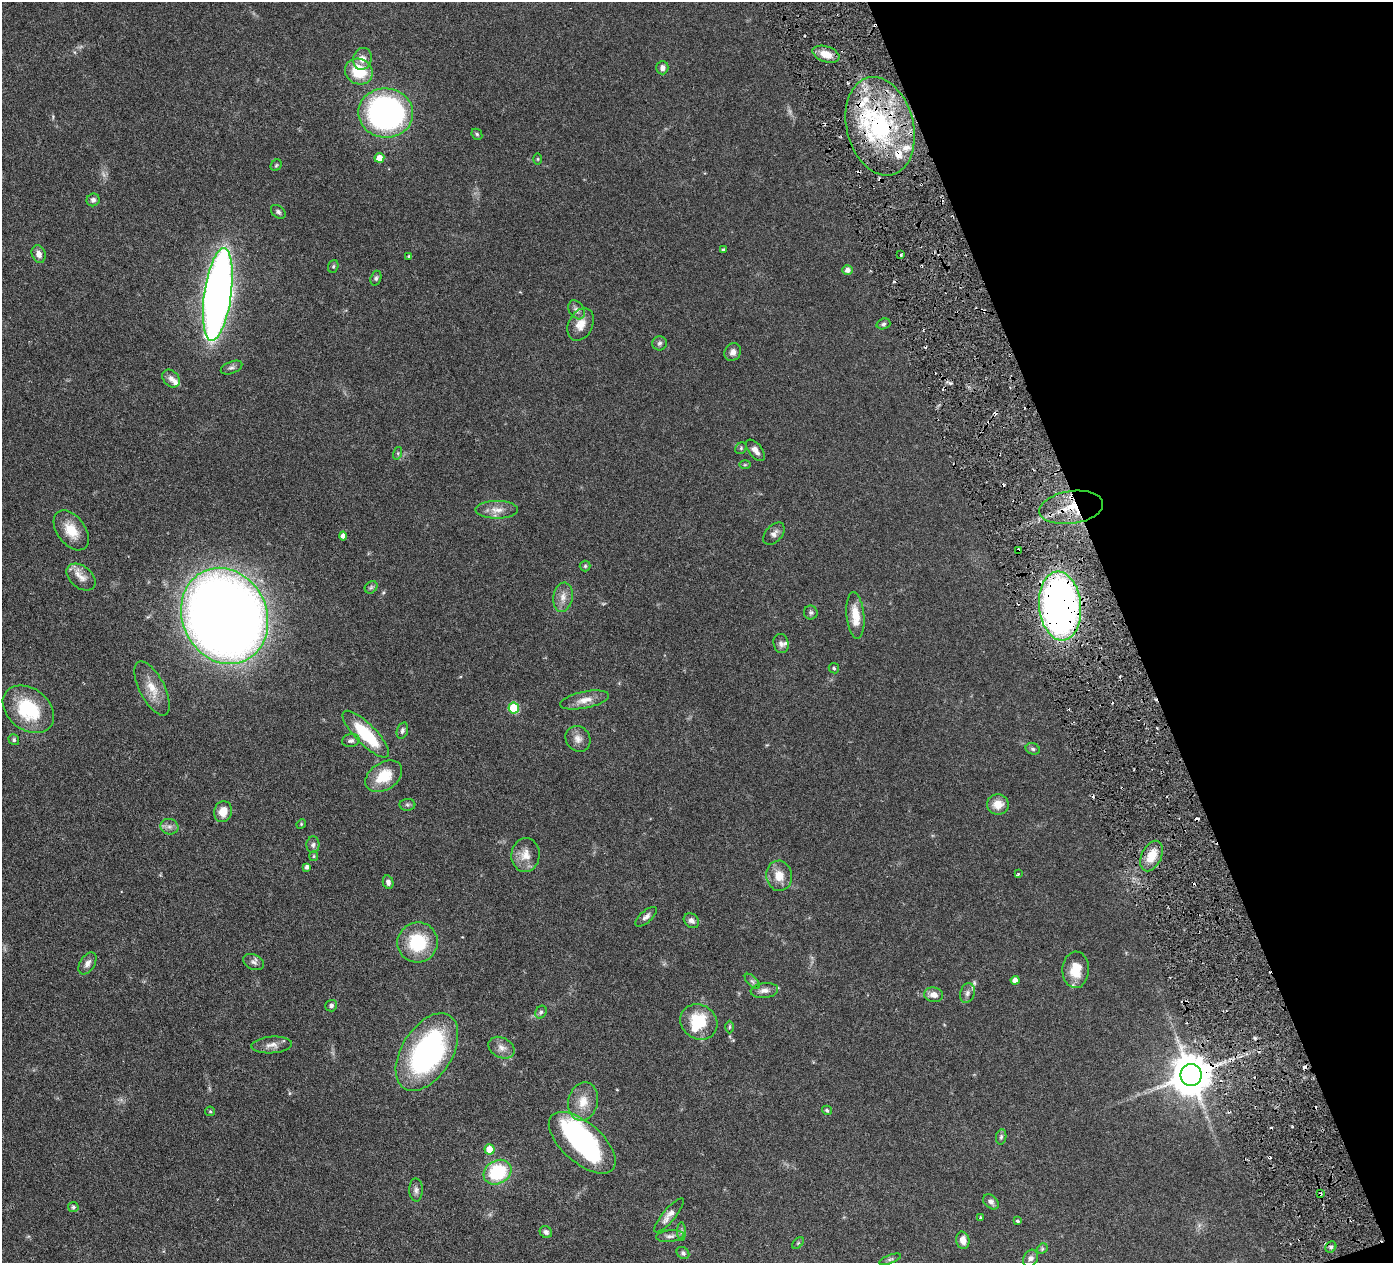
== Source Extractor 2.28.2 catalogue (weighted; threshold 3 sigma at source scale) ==
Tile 12 of 4 x 4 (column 4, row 3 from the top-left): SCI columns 4181-5571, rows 1565-2825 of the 5578 x 5520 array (HDU 1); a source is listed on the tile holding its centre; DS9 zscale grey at full resolution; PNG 1395 x 1265 px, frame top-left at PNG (2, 2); each listed source drawn as its Kron ellipse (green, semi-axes under 4 px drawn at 4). Shown black and unused: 19% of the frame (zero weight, under 3 of 6 exposures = <1% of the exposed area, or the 3 px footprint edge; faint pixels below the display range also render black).
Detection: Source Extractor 2.28.2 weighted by HDU 2 'WHT'; one run over the whole footprint, this tile lists its part. Background 0.0851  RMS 0.0036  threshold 0.0146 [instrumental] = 3 sigma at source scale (4.09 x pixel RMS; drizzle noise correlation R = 1.36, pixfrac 0.8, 0.05/0.05 arcsec/px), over >= 5 px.
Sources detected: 146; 2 too faint to see at this stretch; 1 inside a brighter object's white glare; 17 cosmic-ray / hot-pixel residue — neither listed nor drawn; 12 inside a brighter listed object's ellipse — not listed separately; the other 114 listed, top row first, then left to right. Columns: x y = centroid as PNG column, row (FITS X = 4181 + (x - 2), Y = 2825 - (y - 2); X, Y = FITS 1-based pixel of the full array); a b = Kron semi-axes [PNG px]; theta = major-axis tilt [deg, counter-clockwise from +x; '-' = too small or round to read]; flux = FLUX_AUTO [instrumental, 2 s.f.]
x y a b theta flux
826 54 14 8 -19 4.5
362 59 11 9 73 2.3
662 68 6 6 - 1.4
359 71 14 12 -29 10
386 113 27 24 -5 100
880 126 50 33 -76 49
477 134 6 5 - 0.55
379 158 5 5 - 3.8
538 159 5 4 - 0.32
276 165 6 5 - 0.48
93 200 6 6 - 1.1
278 212 8 6 -40 0.82
723 250 3 3 - 0.5
39 254 9 7 -67 2.1
901 255 3 3 - 0.44
409 256 4 3 - 0.37
333 266 6 5 - 0.51
847 270 5 5 - 1.5
376 278 7 5 71 0.64
218 294 47 13 82 280
576 310 10 7 -57 1.4
581 324 17 12 62 3.8
883 324 7 5 18 0.69
659 343 7 7 - 0.83
733 352 9 8 - 1.6
231 368 11 6 22 0.98
171 379 10 7 -47 1.7
741 448 6 5 - 0.52
755 450 13 6 -51 1.8
398 453 6 4 73 0.46
745 465 6 4 0 0.37
1071 507 32 16 8 12
497 510 21 9 0 3.3
71 530 22 14 -53 6.7
774 534 13 8 48 1.6
343 536 4 4 - 1.8
1018 550 4 3 - 0.63
585 566 5 5 - 0.51
81 577 16 11 -38 3.2
371 587 7 5 45 0.66
563 597 14 9 80 2.7
1060 606 34 21 -84 180
811 612 7 7 - 0.85
855 615 23 9 -85 6
225 616 49 42 -65 470
781 644 10 7 -76 1.3
834 668 5 5 - 0.51
152 688 30 12 -63 5.8
584 700 25 8 11 3.5
514 708 5 5 - 17
28 709 28 20 -39 19
402 730 8 5 73 0.83
366 734 31 10 -45 17
578 739 13 12 - 2.3
14 740 5 5 - 0.61
351 741 9 6 10 0.99
1033 749 7 5 -16 0.66
384 776 20 13 34 9
998 804 11 10 - 3.9
407 805 8 6 -2 0.66
223 812 10 9 - 4.3
301 824 5 4 - 0.38
169 827 9 7 -17 1.4
313 845 8 6 85 1
526 855 17 14 85 4.2
314 856 5 4 - 0.4
1151 856 16 10 64 5.8
307 867 4 4 - 1.1
1018 874 3 3 - 0.43
779 876 15 13 -79 4.7
388 882 7 5 -76 1.1
646 917 13 6 41 1.3
691 921 8 6 -38 1.2
418 942 20 20 - 16
254 962 11 7 -26 1.2
87 963 12 7 57 1.7
1076 970 18 13 88 6.6
1015 980 4 4 - 1.8
752 981 9 5 -45 0.76
764 990 14 7 6 1.7
967 993 10 7 72 1.2
934 995 9 7 -8 2.3
331 1006 6 5 - 0.85
541 1012 7 5 61 0.69
699 1022 19 17 -33 13
729 1027 6 4 89 0.42
272 1045 20 8 4 2.4
501 1048 14 10 -27 2.3
427 1052 43 25 58 69
1191 1075 11 10 - 1100
583 1102 19 14 77 5.4
827 1110 5 4 - 0.53
210 1111 5 4 - 0.39
1001 1137 8 5 79 0.7
582 1143 41 20 -41 50
490 1149 5 5 - 5.3
497 1172 14 11 29 19
416 1190 11 7 -89 1.2
1320 1194 4 3 - 0.78
991 1202 9 6 -39 1.2
73 1207 5 5 - 0.75
669 1215 21 6 50 2.5
981 1217 3 3 - 0.49
1017 1221 3 3 - 0.69
546 1232 6 5 - 0.91
681 1232 9 4 -90 0.73
670 1236 14 6 6 1.4
963 1240 9 6 -78 2.3
798 1243 7 4 44 0.47
1331 1247 6 5 - 0.71
1042 1249 6 4 47 0.51
683 1253 7 5 -42 0.78
1031 1258 9 7 60 1.3
890 1259 12 3 21 0.61
Overlapping masked pixels (flux is a lower limit): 6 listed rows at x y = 880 126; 1071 507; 1018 550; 1060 606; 1191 1075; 1320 1194